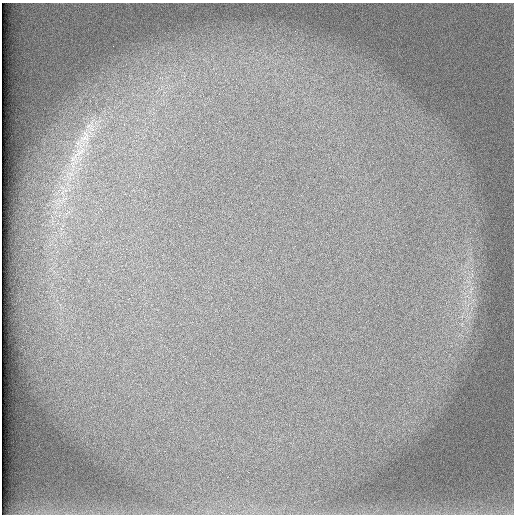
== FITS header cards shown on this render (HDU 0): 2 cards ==
NAXIS1  =                  512 /
NAXIS2  =                  512 /

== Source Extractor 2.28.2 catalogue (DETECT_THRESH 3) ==
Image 512 x 512 px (HDU 0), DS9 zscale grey, 1 PNG px = 1 image px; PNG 516 x 516 px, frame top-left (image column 1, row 512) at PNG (2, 3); no overlay
Background 101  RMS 2.9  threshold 8.84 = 3 sigma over >= 5 px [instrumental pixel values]
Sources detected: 3; all 3 listed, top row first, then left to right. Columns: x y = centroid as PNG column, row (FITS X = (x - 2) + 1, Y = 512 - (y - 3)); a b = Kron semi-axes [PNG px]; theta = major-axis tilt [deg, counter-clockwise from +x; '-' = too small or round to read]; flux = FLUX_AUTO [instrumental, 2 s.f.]
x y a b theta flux
88 126 8 4 19 600
84 138 16 10 -4 2200
80 151 22 12 52 4000